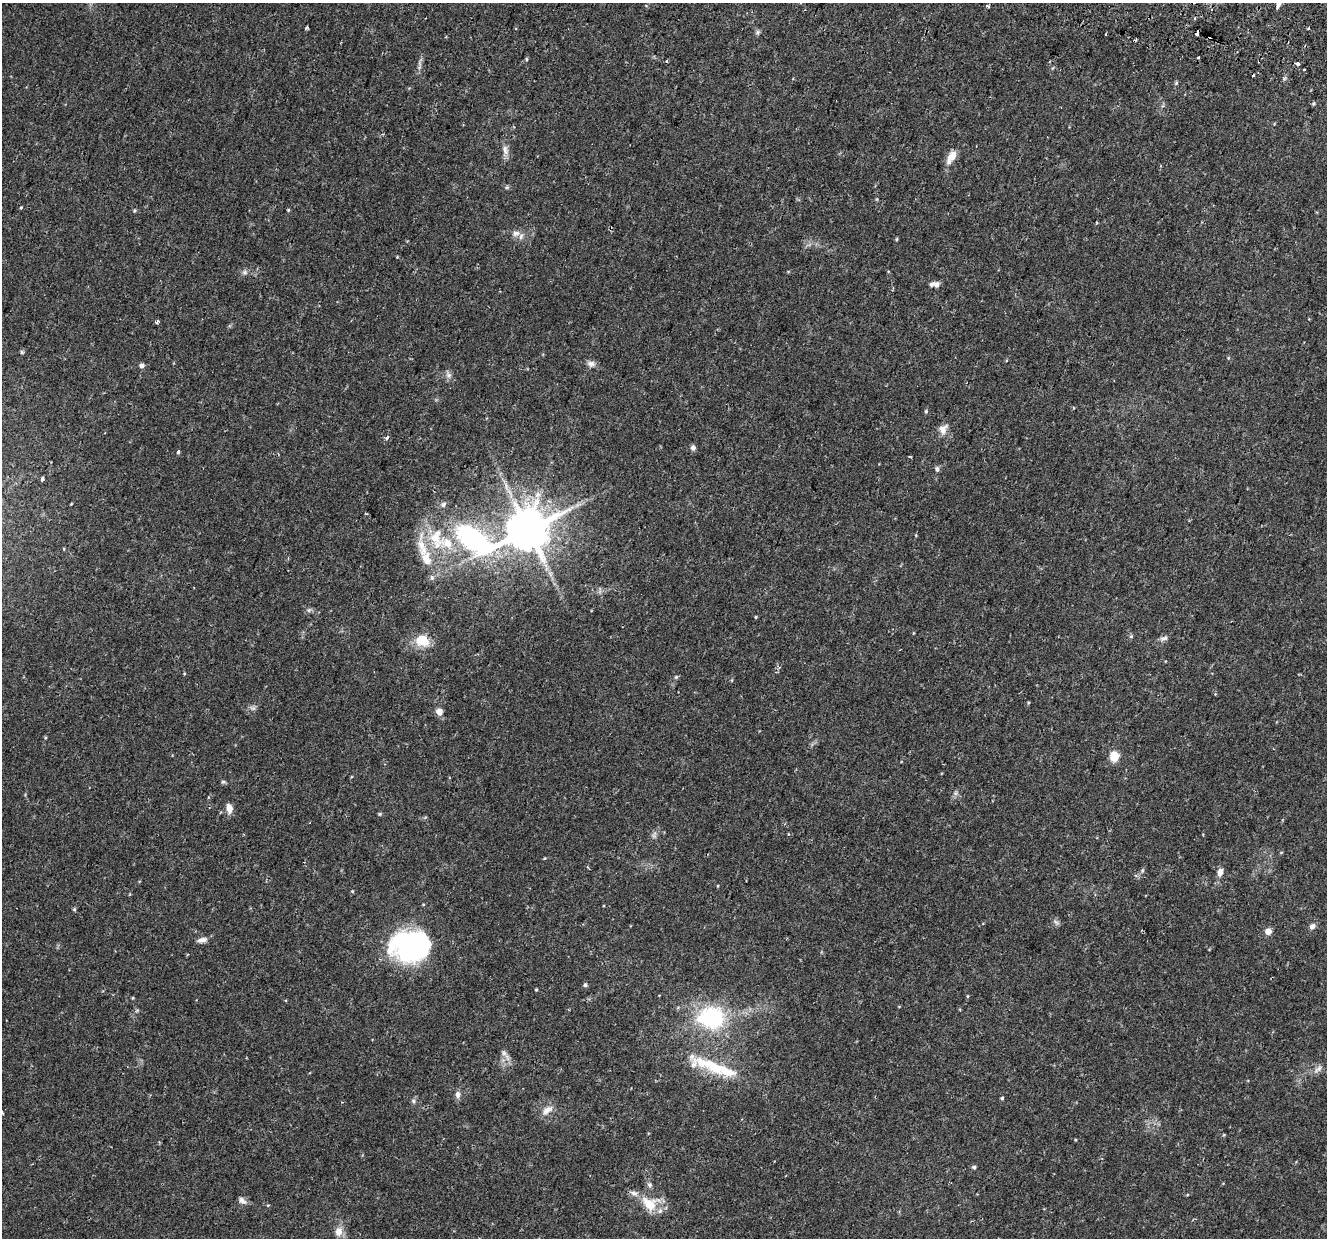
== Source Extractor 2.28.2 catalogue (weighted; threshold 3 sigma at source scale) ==
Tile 10 of 4 x 4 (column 2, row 3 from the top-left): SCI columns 1402-2726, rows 1590-2825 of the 5443 x 5590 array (HDU 1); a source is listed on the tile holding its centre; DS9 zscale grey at full resolution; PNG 1329 x 1240 px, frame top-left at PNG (2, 3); no overlay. Shown black and unused: <1% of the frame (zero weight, under 2 of 3 exposures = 5% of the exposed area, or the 3 px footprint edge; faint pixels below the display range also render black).
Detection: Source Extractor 2.28.2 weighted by HDU 2 'WHT'; one run over the whole footprint, this tile lists its part. Background 0.0371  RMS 0.0039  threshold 0.0178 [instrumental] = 3 sigma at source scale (4.5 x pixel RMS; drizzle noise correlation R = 1.50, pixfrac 1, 0.0396/0.0396 arcsec/px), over >= 5 px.
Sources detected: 97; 1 inside a brighter object's white glare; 6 cosmic-ray / hot-pixel residue — not listed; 8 inside a brighter listed object's ellipse — not listed separately; the other 82 listed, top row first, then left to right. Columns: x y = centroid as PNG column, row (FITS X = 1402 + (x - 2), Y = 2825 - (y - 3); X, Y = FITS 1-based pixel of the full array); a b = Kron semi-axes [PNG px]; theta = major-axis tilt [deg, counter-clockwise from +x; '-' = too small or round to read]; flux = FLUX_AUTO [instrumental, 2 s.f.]
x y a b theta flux
1278 4 10 6 76 1.5
987 6 4 3 - 1.3
1211 10 3 3 - 0.44
1308 28 3 2 - 0.48
757 32 7 6 - 0.83
1197 33 5 3 - 10
526 59 5 4 - 0.53
1298 63 4 3 - 2.4
1303 70 3 3 - 1.5
1253 75 3 3 - 2
1176 83 6 5 - 0.56
1313 104 5 5 - 0.54
505 150 14 8 -75 2.3
951 157 19 9 58 4.1
507 187 6 4 43 0.53
21 207 3 3 - 0.95
288 210 4 4 - 0.39
134 211 5 4 - 0.44
516 233 12 8 14 2.3
896 239 5 3 - 0.39
245 272 8 6 0 1.1
935 284 12 6 -3 2
157 322 4 3 - 3.7
22 352 5 4 - 0.53
1228 358 5 3 - 0.35
591 364 10 8 -1 1.7
142 365 5 4 - 1.7
448 375 9 7 -31 1.5
926 411 5 4 - 0.52
943 429 13 9 62 2.9
387 438 4 3 - 1.5
693 448 6 5 - 1.2
178 452 4 3 - 1.5
910 457 4 2 - 0.35
937 469 7 5 -89 1
42 479 4 3 - 1.2
528 530 12 11 - 1600
472 538 69 32 -27 77
64 549 5 3 - 0.29
426 559 26 14 -71 9.2
550 573 7 4 -19 0.8
309 610 6 5 - 0.76
756 617 4 3 - 0.35
1131 636 6 4 0 0.5
1164 638 12 5 9 1.2
422 640 16 12 -13 8.4
676 677 6 5 - 0.55
252 708 9 6 -12 1.1
439 712 7 7 - 2.7
1114 756 12 10 -86 4.9
223 782 6 5 - 0.58
956 793 7 4 89 0.82
229 808 11 7 -77 2.9
380 814 5 4 - 0.48
545 858 5 3 - 0.32
1142 870 7 4 82 0.6
1220 872 8 6 77 2.5
352 891 5 3 - 0.34
74 909 5 4 - 0.52
1056 922 8 4 -36 0.88
1312 926 8 6 40 1.7
1268 931 5 5 - 4.1
202 940 13 6 11 1.8
415 944 49 33 15 64
585 985 5 5 - 0.75
536 990 4 3 - 0.36
968 996 5 3 - 0.37
133 998 5 3 - 0.34
711 1018 27 25 -7 35
504 1053 7 7 - 1.2
716 1067 70 13 -21 20
1318 1069 15 6 34 1.8
458 1094 10 7 -90 1.5
1002 1098 5 4 - 0.52
413 1101 6 5 - 0.73
547 1110 17 9 34 3.2
2 1112 4 3 - 0.56
974 1167 5 4 - 0.78
1187 1195 5 3 - 0.35
242 1200 11 7 -37 1.6
650 1203 26 20 -10 9.4
339 1232 12 10 79 3.3
Overlapping masked pixels (flux is a lower limit): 1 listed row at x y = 1197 33
Isophote crosses this tile's border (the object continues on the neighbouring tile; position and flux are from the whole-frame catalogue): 2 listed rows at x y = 1278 4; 2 1112